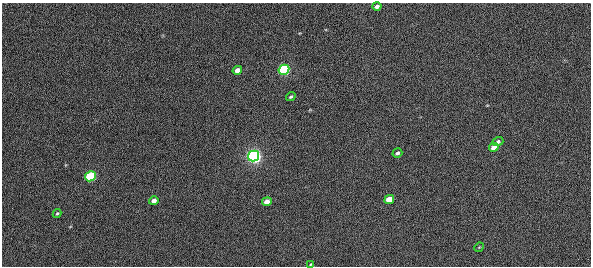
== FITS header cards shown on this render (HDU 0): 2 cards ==
NAXIS1  =                  589
NAXIS2  =                  264

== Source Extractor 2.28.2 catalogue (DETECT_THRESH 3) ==
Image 589 x 264 px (HDU 0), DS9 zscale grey, 1 PNG px = 1 image px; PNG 593 x 268 px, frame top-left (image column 1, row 264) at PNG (2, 3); each listed source drawn as its Kron ellipse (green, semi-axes under 4 px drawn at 4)
Background 93.8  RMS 4.7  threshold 14.1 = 3 sigma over >= 5 px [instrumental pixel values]
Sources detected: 15; all 15 listed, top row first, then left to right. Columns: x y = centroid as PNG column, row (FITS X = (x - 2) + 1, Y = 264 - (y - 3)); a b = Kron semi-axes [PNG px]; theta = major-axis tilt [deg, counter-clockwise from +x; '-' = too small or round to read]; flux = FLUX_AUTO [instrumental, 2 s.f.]
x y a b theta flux
377 6 4 4 - 1300
237 70 5 4 - 2300
284 70 5 5 - 55000
291 97 5 3 - 520
498 142 5 4 - 910
494 147 5 4 - 3600
397 153 5 4 - 770
253 156 6 5 - 170000
90 176 5 5 - 31000
389 199 5 4 - 6800
154 201 5 4 - 1500
267 202 5 4 - 2700
57 213 4 3 - 350
479 247 5 4 - 270
311 264 4 3 - 330